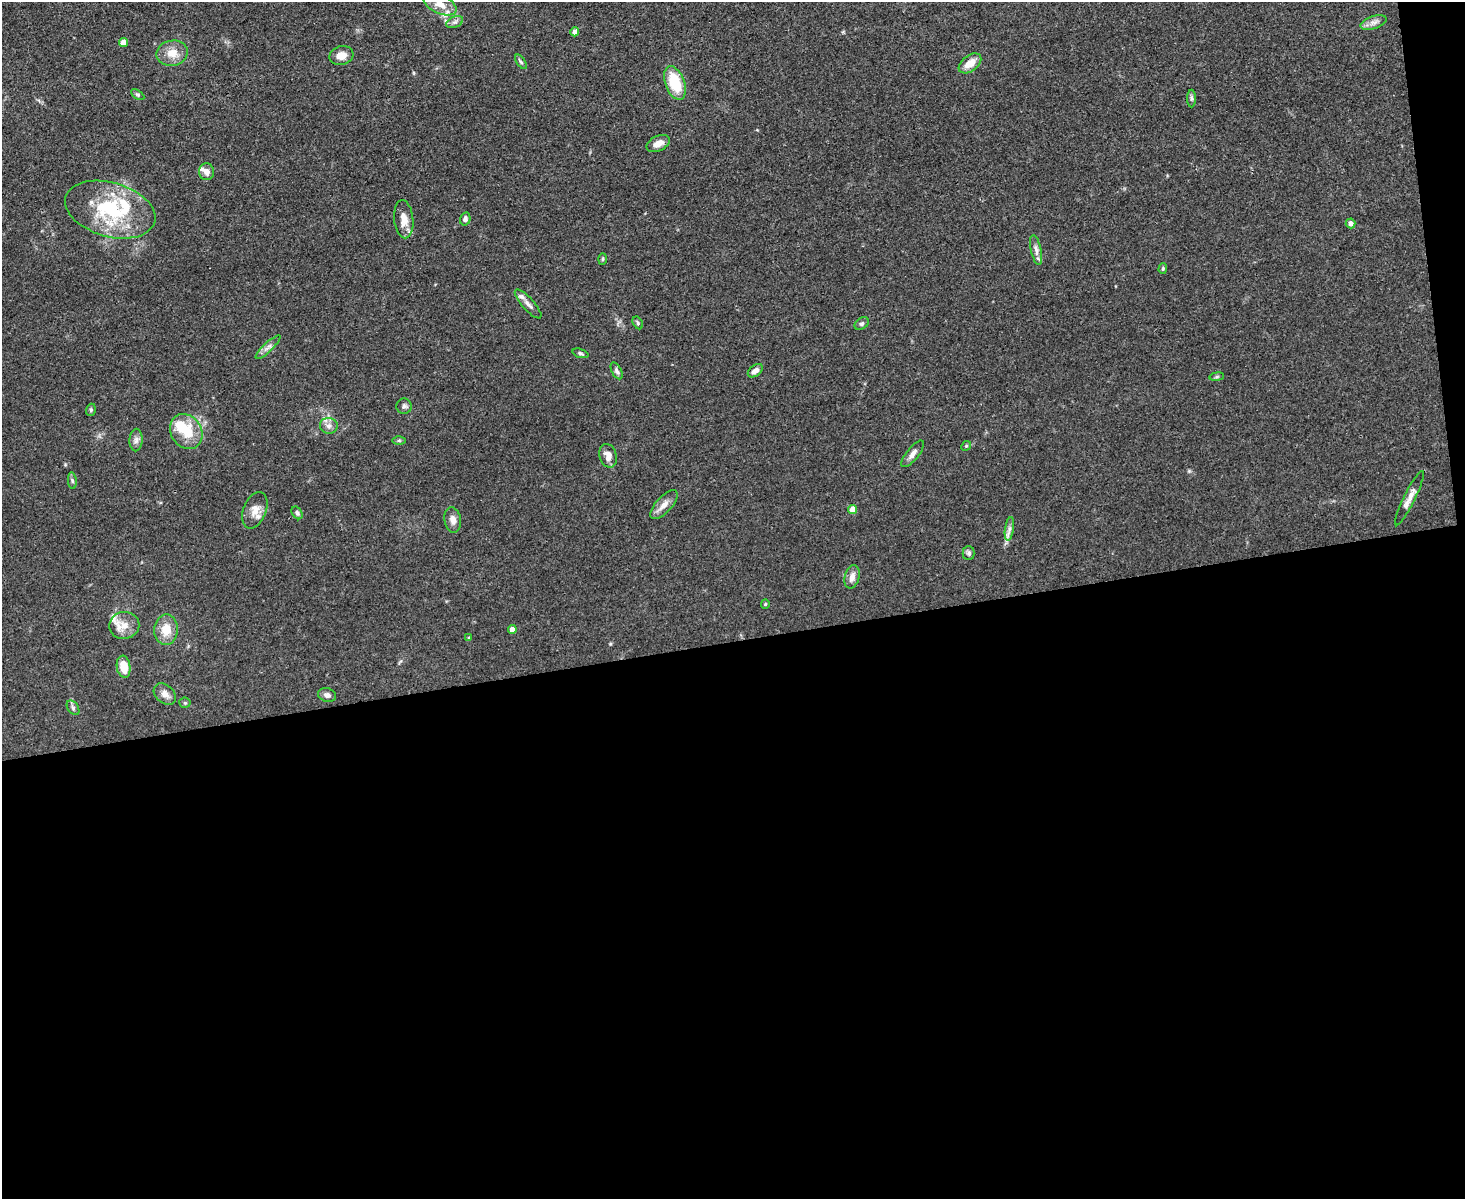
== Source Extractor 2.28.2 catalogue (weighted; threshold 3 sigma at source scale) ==
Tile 12 of 3 x 4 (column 3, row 4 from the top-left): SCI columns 3174-4636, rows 1-1197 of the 4769 x 4789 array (HDU 1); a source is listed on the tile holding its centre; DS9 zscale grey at full resolution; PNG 1467 x 1201 px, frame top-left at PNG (2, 2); each listed source drawn as its Kron ellipse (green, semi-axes under 4 px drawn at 4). Shown black and unused: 48% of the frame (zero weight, under 3 of 4 exposures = <1% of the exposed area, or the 3 px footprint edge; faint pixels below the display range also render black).
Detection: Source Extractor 2.28.2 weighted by HDU 2 'WHT'; one run over the whole footprint, this tile lists its part. Background 0.0657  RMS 0.0059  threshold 0.0265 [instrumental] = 3 sigma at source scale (4.5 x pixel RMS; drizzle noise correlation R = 1.50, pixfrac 1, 0.05/0.05 arcsec/px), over >= 5 px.
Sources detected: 64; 6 inside a brighter listed object's ellipse — not listed separately; the other 58 listed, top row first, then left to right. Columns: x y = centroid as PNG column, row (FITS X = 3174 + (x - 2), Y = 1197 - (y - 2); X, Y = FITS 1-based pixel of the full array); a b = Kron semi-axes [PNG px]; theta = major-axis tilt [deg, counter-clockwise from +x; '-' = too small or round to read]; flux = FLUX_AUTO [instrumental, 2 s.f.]
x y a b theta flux
440 4 17 9 -23 6.5
455 22 9 5 24 1.8
1373 22 13 6 17 3
575 32 4 4 - 3.8
123 43 4 4 - 7.7
172 53 16 12 12 7.8
341 56 12 9 15 6
521 62 8 4 -54 1.1
970 63 13 8 38 7.4
675 83 17 9 -69 22
138 95 7 4 -32 1
1192 98 9 4 -90 1.3
658 144 12 7 25 4.8
207 172 8 7 - 3.2
110 210 46 27 -16 47
404 219 19 9 -84 6.8
465 219 6 5 - 1.9
1350 223 5 5 - 2.7
1036 250 15 5 -78 2.8
602 259 6 3 88 0.74
1163 268 5 4 - 0.85
528 304 19 6 -48 3.4
638 323 7 4 -62 1
862 324 8 5 37 1.4
268 347 16 4 44 2.6
580 353 8 4 -18 1.1
617 371 9 5 -64 1.5
755 371 8 5 38 3.2
1217 377 7 4 8 0.87
404 406 7 7 - 1.7
91 410 6 4 70 1
329 426 9 8 - 2.8
186 432 18 15 -56 18
136 440 11 6 88 2.6
399 441 7 4 1 0.94
966 446 5 4 - 0.76
913 454 16 6 51 3.4
608 456 12 8 -73 4.9
72 481 8 3 -85 1.1
1409 498 30 5 64 5
664 505 18 8 47 4.8
853 509 4 4 - 7.6
255 510 19 11 69 5.9
297 513 7 5 -55 1.3
453 520 13 8 -82 3.8
1009 529 12 4 81 2.3
969 553 7 6 - 1.4
852 577 12 7 76 4
765 604 4 4 - 0.63
124 625 15 13 10 7.1
166 630 15 11 88 9.3
512 630 4 4 - 4
469 638 4 3 - 0.66
124 667 11 6 -82 9.5
165 694 12 9 -40 4
327 695 9 7 -19 2.4
185 703 5 5 - 0.84
73 708 8 5 -55 1.4